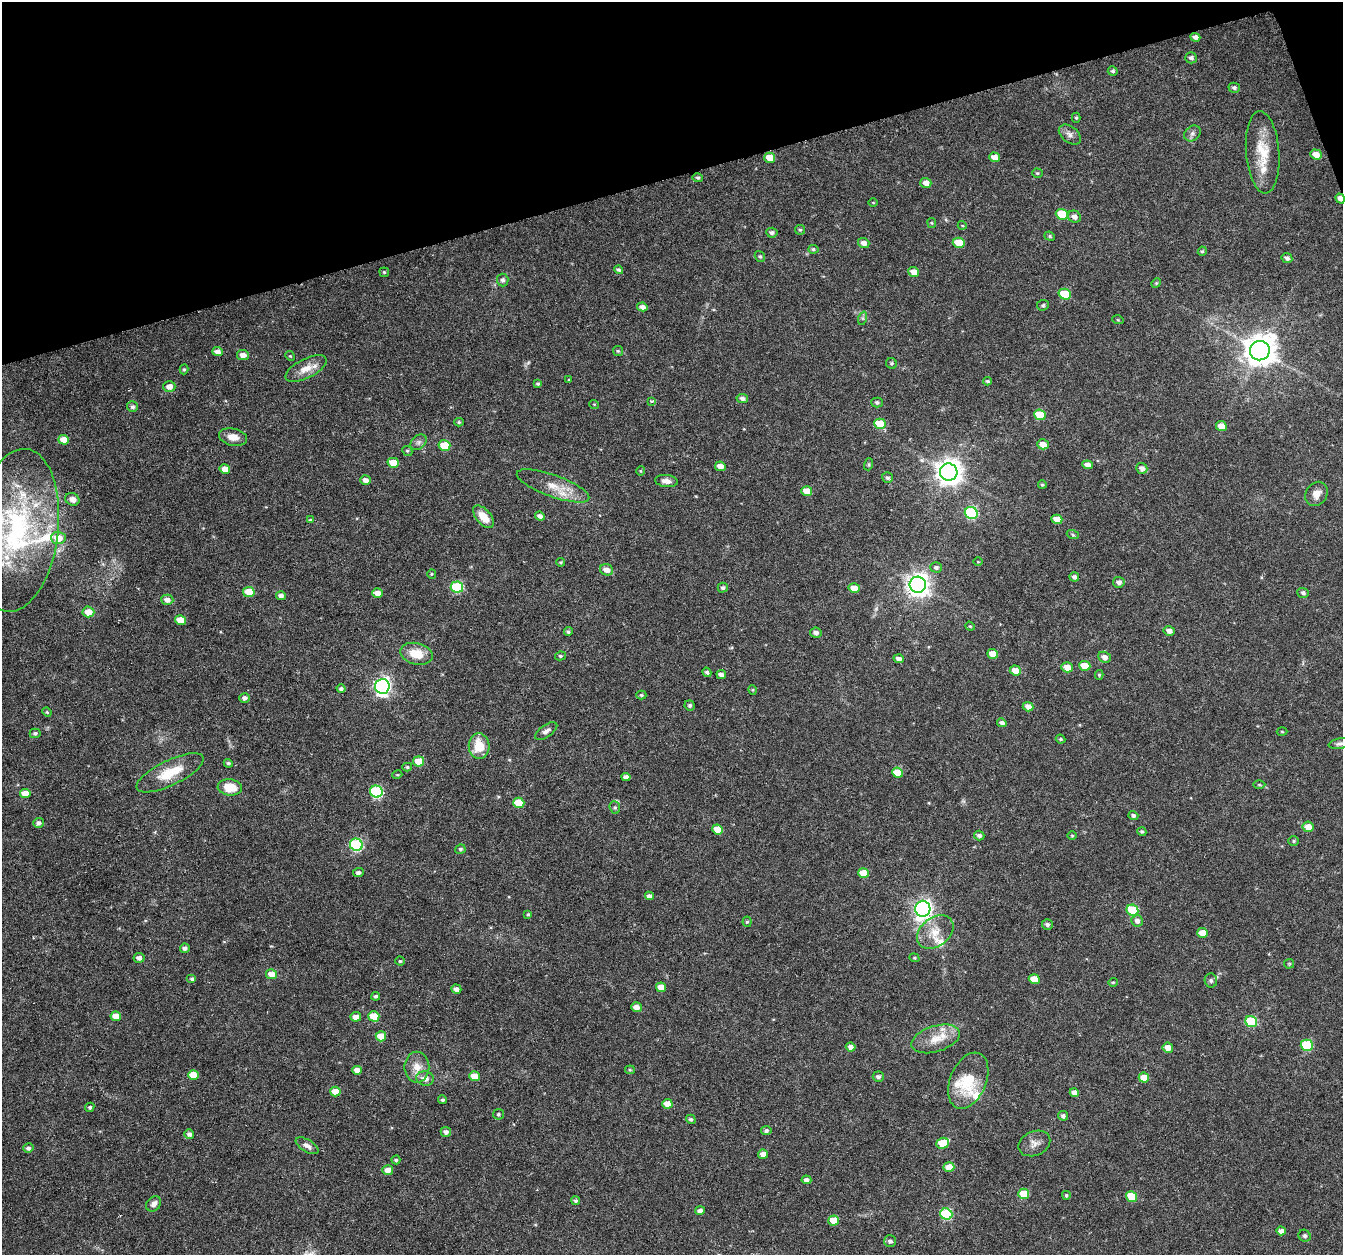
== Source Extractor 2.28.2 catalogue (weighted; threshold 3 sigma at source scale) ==
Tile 3 of 4 x 4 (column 3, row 1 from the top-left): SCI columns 2683-4023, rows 3823-5075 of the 5368 x 5192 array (HDU 1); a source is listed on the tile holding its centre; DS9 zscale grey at full resolution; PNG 1345 x 1257 px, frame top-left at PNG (2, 2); each listed source drawn as its Kron ellipse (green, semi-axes under 4 px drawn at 4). Shown black and unused: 14% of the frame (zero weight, under 3 of 6 exposures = <1% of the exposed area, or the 3 px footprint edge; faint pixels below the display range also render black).
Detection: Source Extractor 2.28.2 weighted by HDU 2 'WHT'; one run over the whole footprint, this tile lists its part. Background 0.0242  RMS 0.0028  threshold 0.0114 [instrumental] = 3 sigma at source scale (4.09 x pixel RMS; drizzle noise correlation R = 1.36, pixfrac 0.8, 0.0396/0.0396 arcsec/px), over >= 5 px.
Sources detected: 241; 6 inside a brighter listed object's ellipse — not listed separately; the other 235 listed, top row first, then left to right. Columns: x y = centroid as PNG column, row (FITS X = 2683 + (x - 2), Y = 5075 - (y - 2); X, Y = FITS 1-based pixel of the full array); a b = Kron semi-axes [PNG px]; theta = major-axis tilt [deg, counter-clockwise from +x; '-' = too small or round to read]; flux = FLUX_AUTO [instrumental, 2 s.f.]
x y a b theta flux
1195 37 5 4 - 0.98
1191 58 6 5 - 0.81
1113 71 5 5 - 0.5
1234 88 6 5 - 0.63
1076 118 5 4 - 0.35
1192 133 9 7 39 0.86
1070 135 12 8 -39 1.3
1263 152 41 16 -85 7.8
1316 154 6 5 - 2.2
994 157 5 4 - 1.8
770 158 5 5 - 4.1
1037 173 5 4 - 0.38
698 178 5 4 - 0.51
926 183 5 5 - 1.9
1340 199 5 4 - 1.6
873 203 5 3 - 0.21
1062 214 6 5 - 8.9
1074 217 7 6 - 1.2
932 223 5 4 - 0.29
962 225 4 3 - 0.23
800 230 5 5 - 0.35
772 233 5 5 - 0.67
1050 236 5 4 - 0.37
864 243 6 5 - 1.5
959 243 6 5 - 5.9
813 249 5 4 - 0.44
1202 251 5 4 - 0.32
760 256 6 5 - 0.42
1287 258 5 5 - 0.82
619 270 4 4 - 0.47
384 272 5 4 - 0.34
914 272 5 5 - 2
503 280 6 6 - 0.71
1156 283 5 4 - 0.33
1065 294 6 5 - 9
1043 305 6 5 - 0.44
642 307 5 4 - 1.3
863 318 7 4 72 0.45
1118 320 6 3 -18 0.22
618 351 5 5 - 0.36
1260 351 10 9 - 430
218 352 5 4 - 1.5
243 355 6 5 - 1.6
290 356 5 4 - 0.29
891 363 6 5 - 0.43
184 369 5 4 - 0.39
306 369 22 9 27 3.5
569 380 3 3 - 0.29
988 381 4 3 - 0.38
538 384 4 4 - 0.37
169 387 6 5 - 1.6
742 398 6 4 -9 0.9
652 401 4 3 - 0.45
877 402 5 5 - 0.53
594 404 5 3 - 0.2
132 407 5 5 - 0.59
1040 415 6 5 - 6.9
459 422 4 4 - 0.34
880 424 6 5 - 6.8
1221 426 5 5 - 2.7
233 437 14 8 -13 2.5
64 440 5 4 - 3.3
418 442 9 6 41 0.82
1043 444 6 5 - 2.2
444 446 6 5 - 8
407 451 5 4 - 0.41
393 463 5 5 - 4.6
869 464 6 4 72 0.32
1088 465 5 4 - 1.8
720 466 5 4 - 2
1142 468 5 5 - 1.2
225 469 5 4 - 2.7
641 471 5 3 - 0.26
949 472 9 8 - 280
887 478 5 5 - 0.57
365 480 5 4 - 1.3
666 481 11 6 -7 1.4
1042 485 4 4 - 0.4
553 486 38 11 -20 5.5
807 491 5 5 - 3.2
1316 494 13 10 57 2.2
72 499 7 6 - 1.3
971 513 6 6 - 21
540 516 5 4 - 1
483 517 13 7 -49 3.9
1057 519 5 4 - 2.9
310 520 4 3 - 0.26
17 530 82 41 83 49
1073 535 6 4 -19 0.37
58 538 7 6 - 4.1
561 562 4 4 - 0.29
978 562 4 3 - 0.2
936 567 6 5 - 0.65
607 570 7 5 -19 2
432 574 5 4 - 0.28
1074 577 5 4 - 0.79
1119 582 6 5 - 1
918 585 8 8 - 200
457 587 6 5 - 20
723 588 5 5 - 0.58
854 588 5 5 - 3.1
249 592 5 5 - 6.2
377 593 5 4 - 1.8
1303 593 6 5 - 0.59
281 596 5 4 - 1
167 600 6 5 - 1.4
88 612 6 5 - 3
180 620 5 5 - 4
970 626 5 4 - 0.27
1169 631 5 5 - 1.3
568 632 4 4 - 0.5
816 633 6 5 - 1.1
416 654 16 10 -13 5.3
993 654 5 5 - 3.6
560 656 5 4 - 0.39
1104 657 6 5 - 1.4
899 659 5 4 - 1.3
1085 666 5 5 - 4.6
1067 667 6 5 - 2.6
1015 670 5 5 - 2.4
707 672 5 4 - 0.57
721 675 5 4 - 1.3
1099 675 5 4 - 0.31
382 686 7 7 - 90
341 689 4 4 - 0.64
753 690 5 3 - 0.23
641 695 5 4 - 0.37
244 698 5 5 - 0.89
690 705 5 5 - 0.53
1028 707 5 4 - 1.7
47 712 5 4 - 0.29
1002 723 5 4 - 0.93
546 731 13 6 35 1.1
1282 732 5 3 - 0.26
35 733 5 4 - 0.6
1061 739 5 3 - 0.35
1340 744 11 5 9 0.71
479 746 13 10 -85 5.7
418 761 5 5 - 4.6
228 763 4 4 - 0.43
407 767 5 4 - 0.38
170 773 37 12 26 7.3
898 773 5 5 - 5.5
397 775 5 3 - 0.24
626 777 4 4 - 1.2
1259 785 6 4 -1 0.33
230 787 12 8 -6 4.9
376 792 6 6 - 25
25 793 5 4 - 3.8
519 803 5 5 - 6.6
615 807 6 5 - 0.45
1133 816 5 4 - 0.64
38 823 5 5 - 0.81
1308 827 6 5 - 2.7
717 829 5 5 - 4.2
1142 832 4 3 - 0.42
979 835 5 5 - 0.81
1072 836 5 3 - 0.25
1293 841 5 4 - 0.34
356 845 6 6 - 27
460 849 5 4 - 0.43
358 873 5 4 - 0.8
863 873 5 5 - 3.8
649 896 4 4 - 0.99
923 909 8 7 - 110
1132 910 6 5 - 13
528 914 4 3 - 0.27
1137 921 6 5 - 1.2
747 922 5 4 - 0.38
1047 925 5 5 - 0.67
935 932 20 14 37 4.6
1203 933 5 5 - 4.1
185 948 5 4 - 0.85
139 958 5 5 - 1.2
914 958 5 4 - 0.32
400 961 4 4 - 0.3
1289 964 5 4 - 0.27
272 974 5 5 - 2.6
192 979 5 4 - 0.51
1034 979 5 5 - 4.1
1211 980 7 6 - 0.64
1113 982 4 4 - 0.31
661 987 5 5 - 2.4
456 989 5 4 - 1.1
376 996 4 4 - 0.47
636 1007 5 4 - 1.6
116 1016 5 4 - 3
374 1016 5 5 - 6.3
356 1017 5 5 - 1.5
1251 1022 6 5 - 13
381 1036 5 5 - 4.3
936 1039 25 13 17 4.9
1307 1045 6 5 - 15
851 1047 5 4 - 1.3
1168 1048 5 5 - 2.4
417 1067 15 12 -90 3.2
357 1070 4 4 - 1.8
630 1070 5 4 - 0.29
193 1075 5 5 - 5.1
474 1076 5 4 - 3.8
878 1077 5 5 - 0.72
425 1078 9 7 -10 1.9
1144 1078 5 5 - 3.2
968 1081 29 18 67 9.9
335 1092 5 5 - 3.3
1074 1093 5 4 - 1.7
443 1100 4 4 - 0.53
667 1104 5 5 - 3.3
90 1107 5 4 - 0.48
499 1114 5 5 - 0.43
1063 1116 5 4 - 0.77
691 1119 5 4 - 0.53
766 1131 5 4 - 0.63
446 1132 5 5 - 0.94
189 1134 5 4 - 0.87
943 1143 6 5 - 7.4
1034 1143 16 12 23 2
307 1146 13 6 -31 1.3
28 1148 5 4 - 0.65
763 1154 5 4 - 1.9
396 1160 4 4 - 0.35
949 1167 5 5 - 4
388 1170 5 5 - 1.9
806 1180 5 4 - 0.98
1024 1194 5 5 - 6.6
1066 1195 4 4 - 0.34
1131 1196 6 5 - 8.2
576 1201 4 4 - 0.49
154 1204 8 6 47 1.3
700 1211 5 4 - 1.1
946 1214 6 5 - 21
834 1220 5 5 - 4.1
1281 1231 5 4 - 1.2
1305 1236 6 5 - 0.52
890 1241 6 6 - 0.81
Overlapping masked pixels (flux is a lower limit): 1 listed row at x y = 1340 199
Isophote crosses this tile's border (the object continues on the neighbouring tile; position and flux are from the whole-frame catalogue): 2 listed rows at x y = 17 530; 1340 744